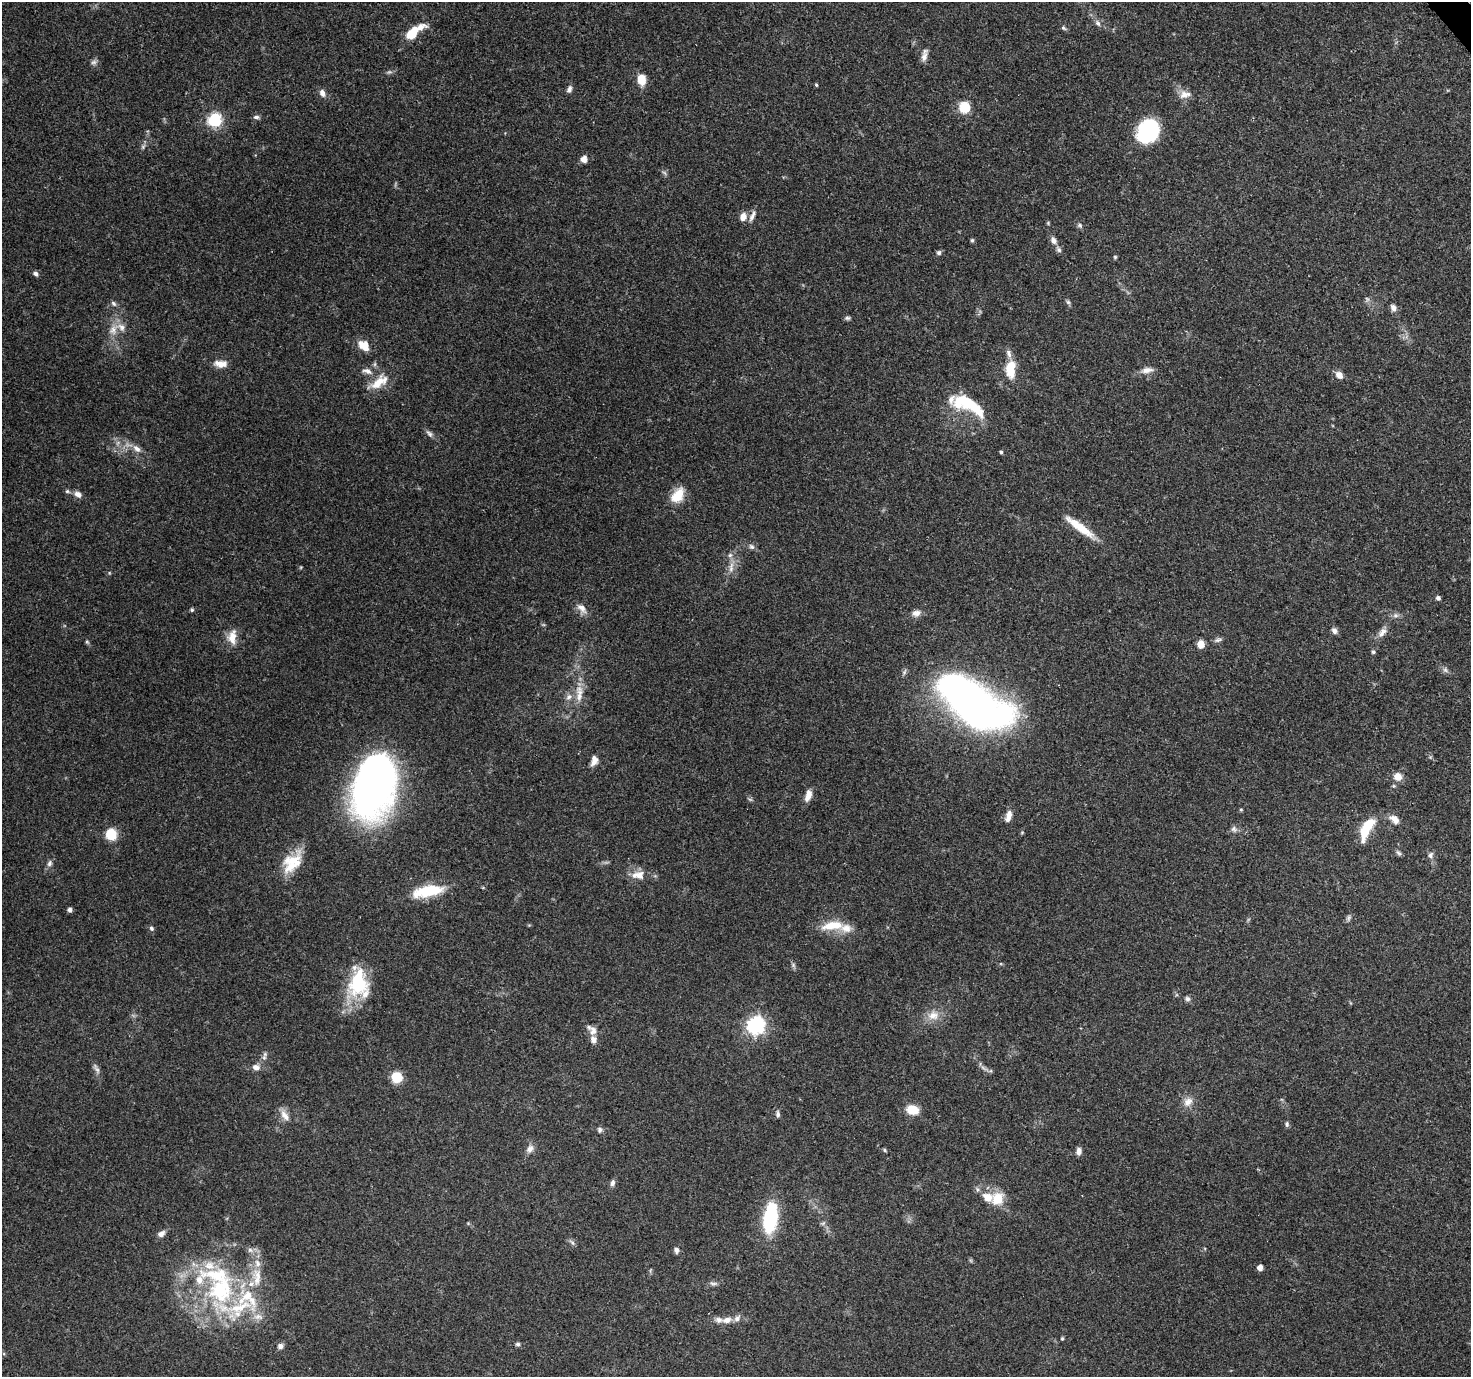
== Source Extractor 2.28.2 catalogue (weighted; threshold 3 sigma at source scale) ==
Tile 10 of 4 x 4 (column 2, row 3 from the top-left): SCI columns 1588-3056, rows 1629-3003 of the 6116 x 6065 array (HDU 1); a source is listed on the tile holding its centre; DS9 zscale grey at full resolution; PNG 1473 x 1379 px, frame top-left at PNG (2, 2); no overlay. Shown black and unused: <1% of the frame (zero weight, under 3 of 4 exposures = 9% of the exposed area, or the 3 px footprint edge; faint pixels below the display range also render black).
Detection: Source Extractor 2.28.2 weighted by HDU 2 'WHT'; one run over the whole footprint, this tile lists its part. Background 0.151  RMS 0.0043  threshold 0.0194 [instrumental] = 3 sigma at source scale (4.5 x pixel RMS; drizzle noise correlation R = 1.50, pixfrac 1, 0.0396/0.0396 arcsec/px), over >= 5 px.
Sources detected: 140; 4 inside a brighter object's white glare — not listed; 20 inside a brighter listed object's ellipse — not listed separately; the other 116 listed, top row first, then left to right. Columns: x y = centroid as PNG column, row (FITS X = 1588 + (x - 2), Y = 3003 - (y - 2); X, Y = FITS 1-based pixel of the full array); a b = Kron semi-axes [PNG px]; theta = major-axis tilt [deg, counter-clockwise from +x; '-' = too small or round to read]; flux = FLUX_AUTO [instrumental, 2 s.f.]
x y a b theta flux
1098 23 10 6 -53 1.4
1063 28 7 5 -50 0.75
412 33 18 9 40 10
924 55 16 6 80 2.4
93 62 8 6 20 1.2
641 79 11 9 -85 6
816 85 3 3 - 0.63
569 89 9 6 69 1.4
322 93 9 6 -73 2.1
1185 94 16 10 8 3.5
964 107 14 13 - 7.1
256 117 8 5 -1 1.1
215 120 7 6 - 60
1148 131 22 18 55 39
584 159 6 5 - 3.3
752 216 16 5 65 2
743 217 10 8 74 3.1
1048 223 5 4 - 0.45
1080 225 7 5 -68 0.85
972 240 5 5 - 0.63
1053 240 10 7 -67 2.1
1059 250 8 6 -49 1.2
939 253 6 6 - 1
1115 257 5 4 - 0.53
35 273 6 6 - 1.2
1068 302 6 6 - 0.83
114 303 8 5 -50 1
1393 308 8 6 -68 2.1
847 318 7 5 -1 0.86
113 330 14 9 81 4
364 345 15 11 -37 4.9
221 364 18 9 -3 3.7
1011 370 20 10 88 11
1147 370 15 7 10 2.9
367 371 14 7 -17 2.4
1339 375 8 6 -42 3.3
379 382 27 12 36 7.7
968 402 23 15 -40 13
429 434 11 6 -45 1.3
137 449 12 7 -36 2.7
1001 452 4 4 - 0.64
67 491 6 5 - 0.69
78 494 10 7 -27 2.2
677 496 20 13 52 7.7
1081 528 36 10 -36 9.4
752 547 8 6 -38 1.2
731 568 16 6 79 2.8
1438 598 5 5 - 1
582 608 16 8 -44 2.9
192 610 5 4 - 0.67
916 613 12 8 12 2.4
1395 615 8 6 0 1.3
1334 631 8 6 -62 1.7
1382 632 15 8 51 2.6
232 637 18 10 83 5.3
1218 640 10 5 18 1.2
87 642 6 4 -18 0.52
1201 644 6 6 - 5.1
1373 652 5 5 - 0.75
1445 670 8 6 -68 1.1
580 692 18 8 -80 4.6
569 697 10 7 36 2
972 702 43 33 7 130
594 761 13 7 77 2.8
1398 777 9 8 - 3.9
1394 786 5 3 - 0.49
374 787 58 35 75 200
808 795 14 6 71 3.5
1241 809 5 3 - 0.43
1008 816 15 7 74 3.2
1395 819 13 8 -43 3.2
1234 829 8 6 -78 1.3
1366 829 25 9 64 14
111 834 12 10 -78 8.6
1398 853 9 5 -38 0.95
1430 855 9 6 76 1.3
292 862 30 18 49 13
50 863 9 6 60 1.3
639 875 14 12 -19 4.6
429 891 30 10 10 21
70 910 5 4 - 1.4
1348 918 7 4 89 0.89
832 925 30 11 7 9.3
151 928 7 6 - 0.87
358 983 38 25 79 24
1187 999 7 7 - 1
933 1016 14 12 18 4.9
756 1025 7 7 - 130
593 1031 11 9 -81 2.6
265 1054 7 4 70 1
256 1067 11 8 -12 2.3
97 1069 16 5 -61 1.6
397 1077 7 7 - 14
1188 1102 14 10 38 3.3
912 1110 15 12 -15 5.6
778 1114 9 5 -87 1.1
285 1116 17 8 -54 3.5
1287 1124 7 5 -82 0.83
600 1130 7 6 - 1.1
530 1149 12 8 50 2.2
885 1150 6 4 -87 0.52
1079 1151 8 6 85 2.2
612 1183 8 6 72 1.4
977 1189 6 4 -72 0.78
997 1199 16 13 58 8.4
770 1218 34 15 81 28
161 1234 10 7 37 2
573 1243 6 4 -70 0.85
676 1250 8 6 -78 1.3
1260 1268 4 4 - 3.1
713 1283 11 4 -5 1.1
221 1290 44 36 69 54
727 1320 13 8 11 3
1062 1338 5 4 - 0.54
518 1344 6 5 - 0.85
280 1346 7 7 - 1.6